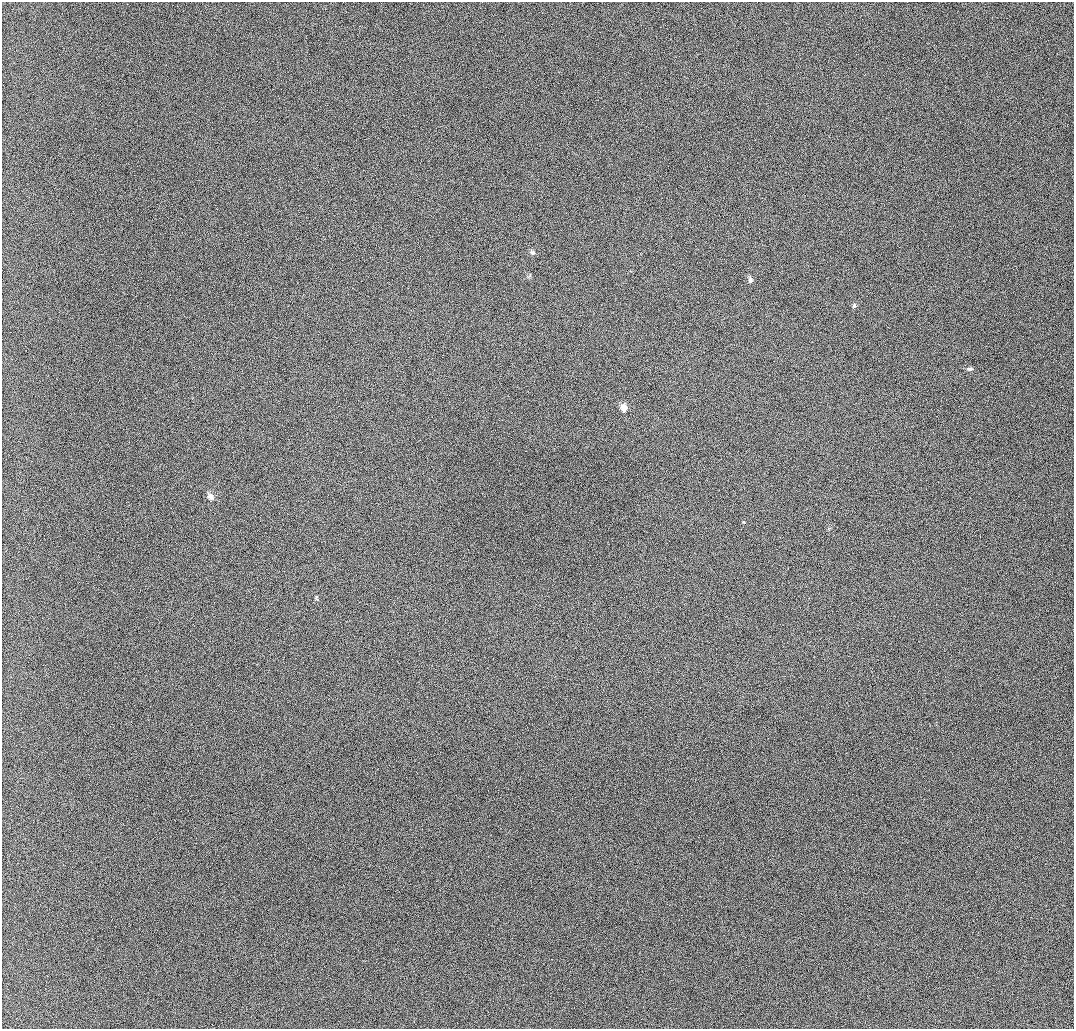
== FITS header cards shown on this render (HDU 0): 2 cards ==
NAXIS1  =                 1072 / length of data axis 1
NAXIS2  =                 1027 / length of data axis 2

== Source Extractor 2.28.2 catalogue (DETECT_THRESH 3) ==
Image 1072 x 1027 px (HDU 0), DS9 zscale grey, 1 PNG px = 1 image px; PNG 1076 x 1031 px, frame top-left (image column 1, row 1027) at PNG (2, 2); no overlay
Background 976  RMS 11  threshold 31.6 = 3 sigma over >= 5 px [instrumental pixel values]
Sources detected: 6; all 6 listed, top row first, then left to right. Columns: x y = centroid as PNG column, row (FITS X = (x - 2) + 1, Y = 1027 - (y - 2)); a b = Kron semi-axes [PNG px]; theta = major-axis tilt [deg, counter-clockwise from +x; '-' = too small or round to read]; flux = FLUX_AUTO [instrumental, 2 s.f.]
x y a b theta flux
533 252 7 6 - 1700
750 280 8 5 -82 2000
854 305 6 5 - 1300
969 369 8 4 0 1700
624 408 8 7 - 4500
210 496 10 7 -46 3300